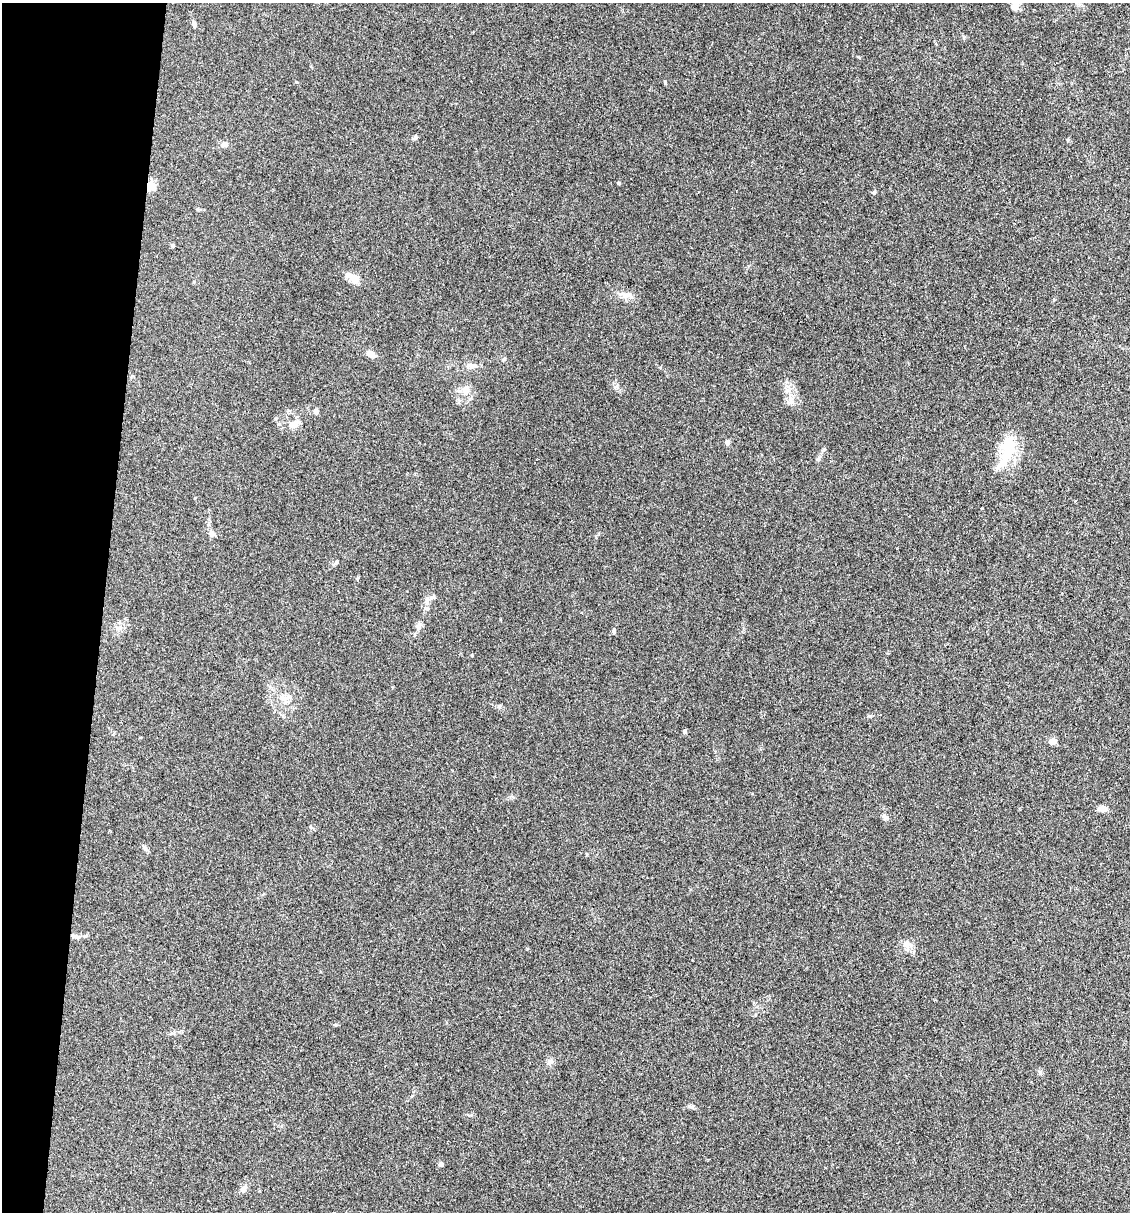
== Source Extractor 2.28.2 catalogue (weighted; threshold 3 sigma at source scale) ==
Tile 9 of 4 x 4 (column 1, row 3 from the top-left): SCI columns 232-1359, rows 1212-2421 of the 4860 x 4841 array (HDU 1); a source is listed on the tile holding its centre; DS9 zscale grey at full resolution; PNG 1132 x 1214 px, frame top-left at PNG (2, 3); no overlay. Shown black and unused: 9% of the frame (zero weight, under 3 of 4 exposures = <1% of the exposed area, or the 3 px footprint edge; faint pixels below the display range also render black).
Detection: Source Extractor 2.28.2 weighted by HDU 2 'WHT'; one run over the whole footprint, this tile lists its part. Background 0.112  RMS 0.0067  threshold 0.0302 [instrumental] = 3 sigma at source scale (4.5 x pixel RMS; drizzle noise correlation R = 1.50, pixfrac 1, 0.05/0.05 arcsec/px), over >= 5 px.
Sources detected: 38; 1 inside a brighter object's white glare — not listed; the other 37 listed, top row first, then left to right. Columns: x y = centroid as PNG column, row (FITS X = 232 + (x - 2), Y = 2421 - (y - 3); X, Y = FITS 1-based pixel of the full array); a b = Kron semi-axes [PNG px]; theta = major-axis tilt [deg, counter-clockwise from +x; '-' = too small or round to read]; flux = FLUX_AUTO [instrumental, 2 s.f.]
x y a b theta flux
1015 6 12 9 74 3.6
194 24 7 5 -61 1.5
415 137 6 6 - 1.1
1068 140 6 3 -72 0.68
224 144 8 6 14 2.6
619 183 4 3 - 1.1
151 186 10 9 - 6.2
874 192 7 4 6 0.95
352 278 22 8 -40 6.3
628 295 19 7 -12 4.7
370 354 10 7 -28 4.2
504 359 5 5 - 0.98
472 366 16 6 -8 3.2
617 387 8 5 -79 1.7
466 390 13 10 51 5.5
790 401 14 6 72 3.7
316 412 7 6 - 1.6
294 424 14 8 20 5.8
727 443 7 5 79 1.6
1008 449 48 16 72 27
211 534 9 6 90 2.5
336 563 7 4 44 1.3
426 602 9 7 75 3.1
418 626 10 8 37 2.5
613 631 6 4 -75 0.99
472 655 3 3 - 0.61
285 698 23 8 2 6.7
499 706 6 5 - 1.1
684 732 4 4 - 1.8
1052 741 5 4 - 10
1103 809 10 7 -4 4.2
886 817 9 4 0 1.4
75 937 13 4 -4 2.4
907 944 15 10 -10 4.7
550 1062 9 7 14 2.4
441 1164 4 4 - 3.5
243 1189 10 6 49 3.2
Overlapping masked pixels (flux is a lower limit): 1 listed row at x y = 151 186
Isophote crosses this tile's border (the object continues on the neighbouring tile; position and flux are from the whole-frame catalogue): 1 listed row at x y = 1015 6
Unlisted compact peaks at least as high as the median listed source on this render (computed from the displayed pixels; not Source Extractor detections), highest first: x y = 870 716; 692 1107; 1040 1072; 964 37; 859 57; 527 949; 336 1025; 471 1115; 296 82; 310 827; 512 797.